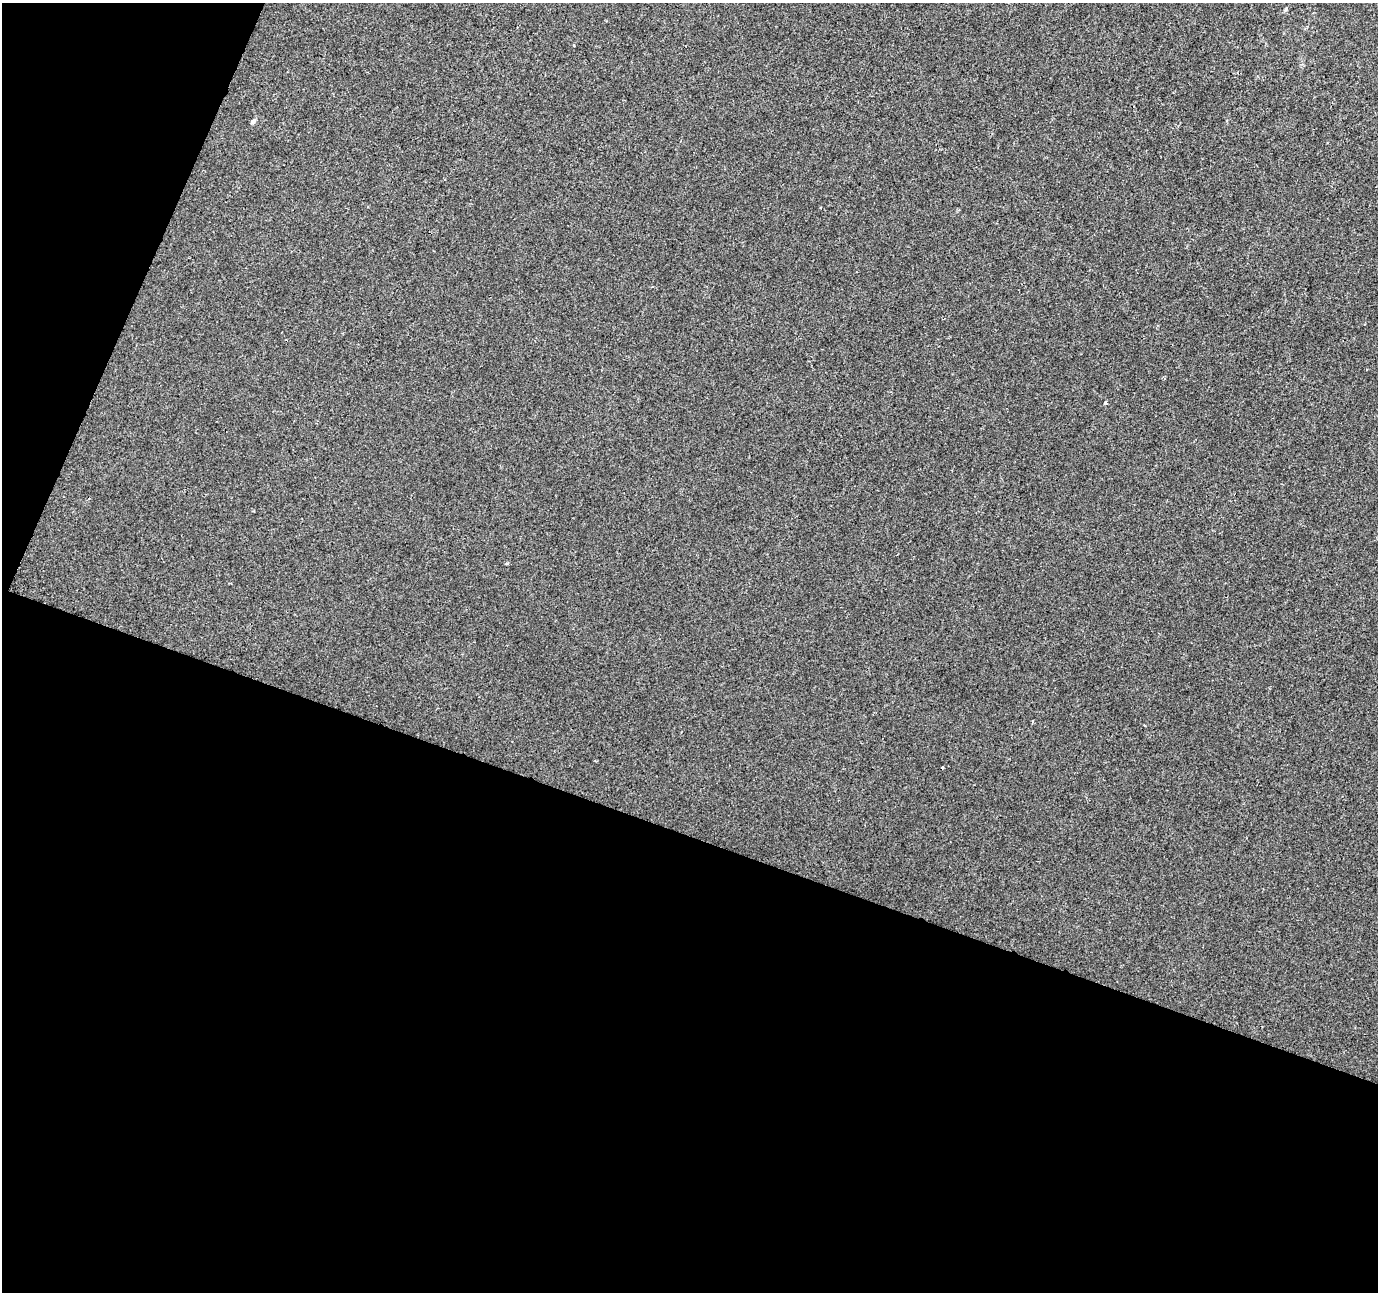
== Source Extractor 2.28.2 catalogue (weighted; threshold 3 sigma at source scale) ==
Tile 3 of 2 x 2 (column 1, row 2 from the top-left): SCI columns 1-1376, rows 108-1397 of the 2751 x 2813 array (HDU 1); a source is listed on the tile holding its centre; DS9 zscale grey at full resolution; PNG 1380 x 1294 px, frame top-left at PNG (2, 3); no overlay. Shown black and unused: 40% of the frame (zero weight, under 2 of 3 exposures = <1% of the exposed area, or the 3 px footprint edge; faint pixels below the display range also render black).
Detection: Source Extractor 2.28.2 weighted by HDU 2 'WHT'; one run over the whole footprint, this tile lists its part. Background 4.66e-04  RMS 0.004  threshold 0.0181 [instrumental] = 3 sigma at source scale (4.5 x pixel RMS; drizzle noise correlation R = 1.50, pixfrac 1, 0.0396/0.0396 arcsec/px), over >= 5 px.
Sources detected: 4; all 4 listed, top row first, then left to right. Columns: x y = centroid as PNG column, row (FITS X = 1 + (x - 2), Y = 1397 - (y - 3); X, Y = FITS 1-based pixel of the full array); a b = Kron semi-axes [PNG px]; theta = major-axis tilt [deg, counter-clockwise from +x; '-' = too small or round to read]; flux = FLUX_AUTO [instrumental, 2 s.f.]
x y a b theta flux
574 45 3 3 - 0.4
253 121 6 5 - 0.91
1105 402 4 4 - 0.91
507 563 5 3 - 0.45